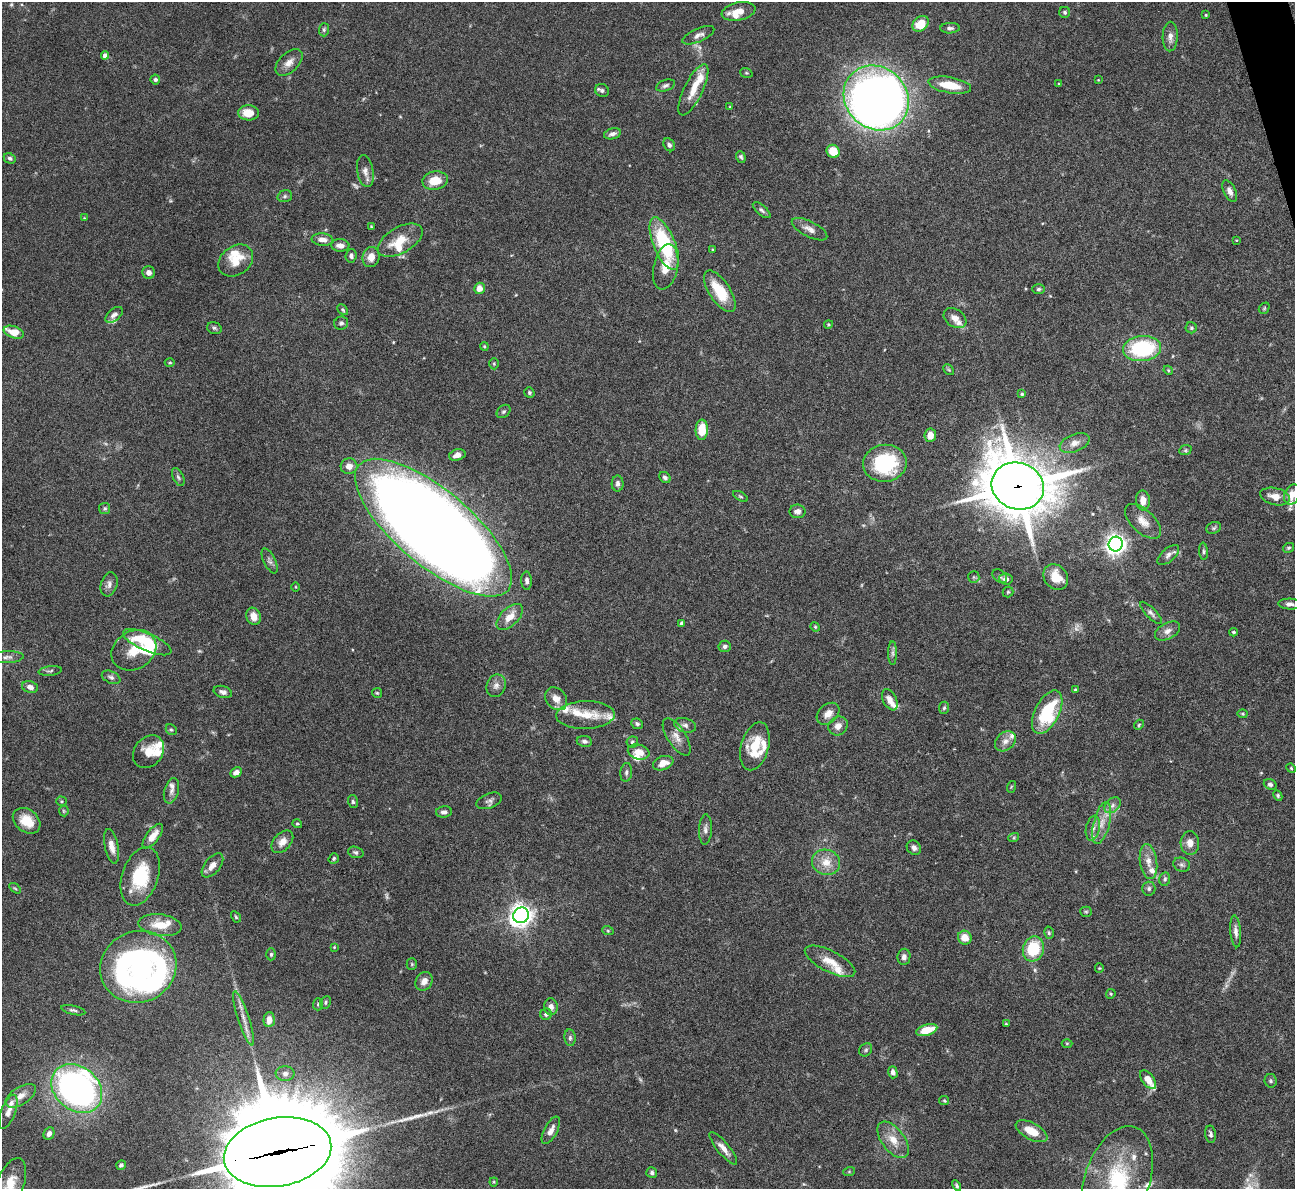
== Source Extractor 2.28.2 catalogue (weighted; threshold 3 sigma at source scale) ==
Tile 10 of 4 x 4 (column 2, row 3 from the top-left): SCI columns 1295-2587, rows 1450-2636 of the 5172 x 5153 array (HDU 1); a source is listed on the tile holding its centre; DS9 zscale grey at full resolution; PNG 1297 x 1191 px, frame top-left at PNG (2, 2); each listed source drawn as its Kron ellipse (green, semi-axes under 4 px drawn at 4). Shown black and unused: <1% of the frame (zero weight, under 4 of 8 exposures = <1% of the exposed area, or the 3 px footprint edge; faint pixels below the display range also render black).
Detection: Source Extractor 2.28.2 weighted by HDU 2 'WHT'; one run over the whole footprint, this tile lists its part. Background 0.0647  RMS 0.0025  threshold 0.0101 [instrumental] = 3 sigma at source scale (4.09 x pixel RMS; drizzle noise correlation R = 1.36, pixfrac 0.8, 0.05/0.05 arcsec/px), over >= 5 px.
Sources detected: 267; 6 too faint to see at this stretch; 6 inside a brighter object's white glare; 2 long thin detections or spike segments (spike, bleed or trail) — neither listed nor drawn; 28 inside a brighter listed object's ellipse — not listed separately; the other 225 listed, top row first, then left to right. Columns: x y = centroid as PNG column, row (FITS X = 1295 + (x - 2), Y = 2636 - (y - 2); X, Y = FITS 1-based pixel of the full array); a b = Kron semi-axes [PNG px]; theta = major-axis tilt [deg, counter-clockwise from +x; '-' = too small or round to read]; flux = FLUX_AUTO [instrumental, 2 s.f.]
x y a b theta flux
739 11 17 9 12 2.6
1065 12 5 5 - 0.38
1206 15 3 3 - 0.22
921 24 9 7 41 5.1
950 28 10 5 2 0.7
324 30 6 5 - 0.46
698 35 17 6 24 1.2
1170 36 15 7 88 1.4
105 55 4 4 - 1.3
289 62 16 9 43 1.9
746 73 6 4 -19 0.3
155 79 5 5 - 0.52
1098 80 3 2 - 0.16
1059 84 4 3 - 0.19
950 85 22 8 -10 5.4
665 86 10 5 20 0.65
602 90 7 6 - 0.57
693 90 28 9 64 4
876 98 34 30 -43 220
730 107 4 3 - 0.21
248 113 10 7 -2 3.2
612 134 9 5 14 0.91
669 145 7 5 -53 0.62
833 151 7 6 - 4.5
741 157 6 4 -70 0.45
10 158 6 5 - 0.59
365 171 16 8 -80 1.5
435 181 13 9 9 4.1
1230 191 11 6 -64 1.2
285 196 7 5 16 0.5
762 210 11 5 -41 0.59
84 218 4 4 - 0.18
371 226 3 3 - 0.21
809 229 19 7 -27 1.7
322 239 11 6 -6 1.7
400 240 25 13 30 4.6
1236 240 3 2 - 0.16
664 244 28 10 -67 18
340 245 9 6 -3 1.3
713 250 4 3 - 0.26
351 256 7 5 85 0.62
371 257 10 8 74 2.2
236 261 19 14 36 5
666 267 23 12 78 4
149 273 6 6 - 1
479 288 5 5 - 2
1038 289 6 5 - 0.43
720 291 24 10 -56 7.4
1264 308 6 5 - 0.31
343 310 6 4 -46 0.33
114 315 10 6 40 0.91
955 318 12 8 -33 1.7
341 323 7 6 - 0.68
828 324 4 4 - 0.28
214 328 7 5 -17 0.48
1191 328 5 5 - 0.41
14 332 10 6 -20 4
484 346 4 3 - 0.23
1142 349 19 12 6 19
170 363 5 3 - 0.26
494 364 6 5 - 0.3
949 370 6 4 -44 0.3
1168 370 5 3 - 0.25
529 392 5 5 - 0.37
1022 394 4 3 - 0.3
504 411 7 6 - 0.45
702 430 10 6 87 5.3
930 435 7 5 82 2.2
1075 443 15 8 20 1.7
1185 450 6 5 - 0.37
457 455 8 5 15 1.4
885 463 22 18 5 19
349 466 8 8 - 1.6
178 477 9 5 -64 0.57
665 477 6 5 - 0.59
618 483 8 6 89 0.75
1018 486 26 23 -21 1100
1292 495 10 7 67 2.2
740 496 8 3 -29 0.3
1275 496 15 8 -13 2.5
1143 500 10 7 -86 1.9
105 509 5 5 - 0.39
797 511 8 6 0 1.1
1143 521 22 11 -43 2.7
433 528 97 37 -40 830
1214 528 7 5 22 0.44
1116 544 7 7 - 140
1288 548 6 4 29 0.37
1203 551 9 3 -86 0.42
1168 555 13 6 41 1
270 561 13 6 -64 0.81
1000 576 8 5 -41 0.49
974 577 6 5 - 0.37
1056 577 14 11 -51 3.9
1006 579 7 5 -7 1
527 581 9 5 -88 0.78
109 584 12 8 72 1.2
296 587 5 3 - 0.21
1008 592 5 5 - 0.36
1290 604 11 5 -3 0.99
1151 613 15 5 -46 0.8
254 616 9 7 -68 1.9
510 617 16 8 45 2.8
681 623 4 3 - 0.41
815 627 5 4 - 0.26
1168 631 13 8 28 1.4
1233 632 4 3 - 0.34
147 642 26 8 -23 11
725 646 6 5 - 0.67
134 650 23 19 31 5.5
893 653 12 4 90 0.63
7 657 16 6 3 1
50 671 11 4 7 0.55
111 677 10 6 -25 0.72
496 686 11 9 69 1.3
30 687 8 5 -16 1.2
1075 690 3 3 - 0.31
223 692 9 6 -17 0.78
377 693 5 5 - 0.29
556 699 12 10 -50 2.2
890 700 11 6 -63 1.8
944 708 6 5 - 0.36
1047 712 23 12 63 15
828 714 13 9 41 2
1243 714 5 3 - 0.24
586 715 29 14 2 4.7
637 724 6 5 - 0.44
685 725 11 7 -16 0.99
1139 725 5 4 - 0.32
838 726 10 9 - 1.5
171 730 6 5 - 0.36
677 737 21 9 -57 2.2
584 741 7 5 -8 0.7
1005 741 11 8 41 1.4
632 742 6 5 - 0.49
755 746 25 13 75 7.1
148 752 18 14 51 3.2
639 752 11 7 -16 2.6
663 763 10 6 20 2.3
1291 768 5 4 - 0.25
236 772 6 4 26 1.1
626 772 9 6 82 0.67
1270 784 6 5 - 0.61
1011 787 6 3 72 0.27
171 791 13 7 75 1.1
1278 796 5 4 - 0.35
61 801 5 4 - 0.28
489 801 13 7 21 0.85
353 802 6 5 - 0.44
1112 805 9 6 43 0.92
64 811 5 5 - 0.27
444 812 8 5 4 0.77
27 821 15 11 -38 4
1102 823 21 8 76 2.9
297 824 5 4 - 0.27
1093 828 12 7 79 1.3
705 829 15 6 87 1
153 836 14 6 53 2.6
1014 837 5 3 - 0.25
282 842 13 8 48 2
1190 843 12 9 -87 2
112 846 17 7 -78 2.2
914 848 7 6 - 0.89
356 852 8 5 -17 0.62
334 858 5 5 - 0.38
826 862 14 12 -20 3.3
1148 862 17 8 -83 2.2
212 865 14 7 51 1.8
1182 865 8 7 - 0.69
140 876 30 18 71 12
1165 879 7 5 78 0.49
15 888 6 3 -37 0.29
1149 889 7 6 - 0.61
1086 912 5 5 - 0.32
521 915 8 7 - 180
236 917 6 4 -59 0.32
160 925 22 10 -7 4.6
608 931 6 4 -19 0.28
1236 931 16 5 -85 1.2
1049 933 6 4 -76 0.34
965 938 7 6 - 2.9
334 947 3 3 - 0.21
1033 949 12 10 73 9.8
271 954 6 4 89 0.45
904 957 8 6 82 0.95
830 961 28 10 -27 3.6
412 964 5 5 - 0.3
138 967 39 35 23 78
1099 968 4 4 - 0.23
424 981 10 8 55 1.6
1111 994 5 4 - 0.28
326 1002 6 5 - 0.43
318 1004 6 5 - 0.34
551 1007 8 6 -83 1.1
73 1010 12 4 -13 0.57
546 1014 6 5 - 0.72
244 1018 28 5 -72 2.2
269 1020 7 5 87 2
1006 1024 4 3 - 0.21
927 1030 11 5 16 4.6
570 1038 8 5 -82 0.58
1067 1043 5 3 - 0.21
866 1050 7 6 - 0.45
893 1072 6 4 -74 0.9
285 1073 9 7 0 0.87
1148 1080 11 6 -53 2.6
1271 1081 7 6 - 0.48
77 1088 28 22 -40 98
21 1096 17 8 32 1.9
944 1100 5 4 - 0.28
8 1112 18 7 69 1.8
551 1130 15 6 62 1.6
1031 1131 17 8 -28 4.2
49 1134 6 5 - 0.95
1211 1134 9 5 -81 0.62
893 1140 21 11 -53 3.5
723 1148 20 6 -50 1.9
278 1152 54 34 10 5900
121 1165 5 5 - 0.51
849 1172 6 4 19 0.25
652 1173 5 5 - 0.63
1117 1179 55 32 71 22
494 1182 4 4 - 0.23
10 1184 27 13 69 4.8
957 1185 5 4 - 0.4
Overlapping masked pixels (flux is a lower limit): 2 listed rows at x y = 1018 486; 278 1152
Isophote crosses this tile's border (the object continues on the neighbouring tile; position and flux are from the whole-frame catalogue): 4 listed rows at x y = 1292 495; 278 1152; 1117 1179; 10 1184